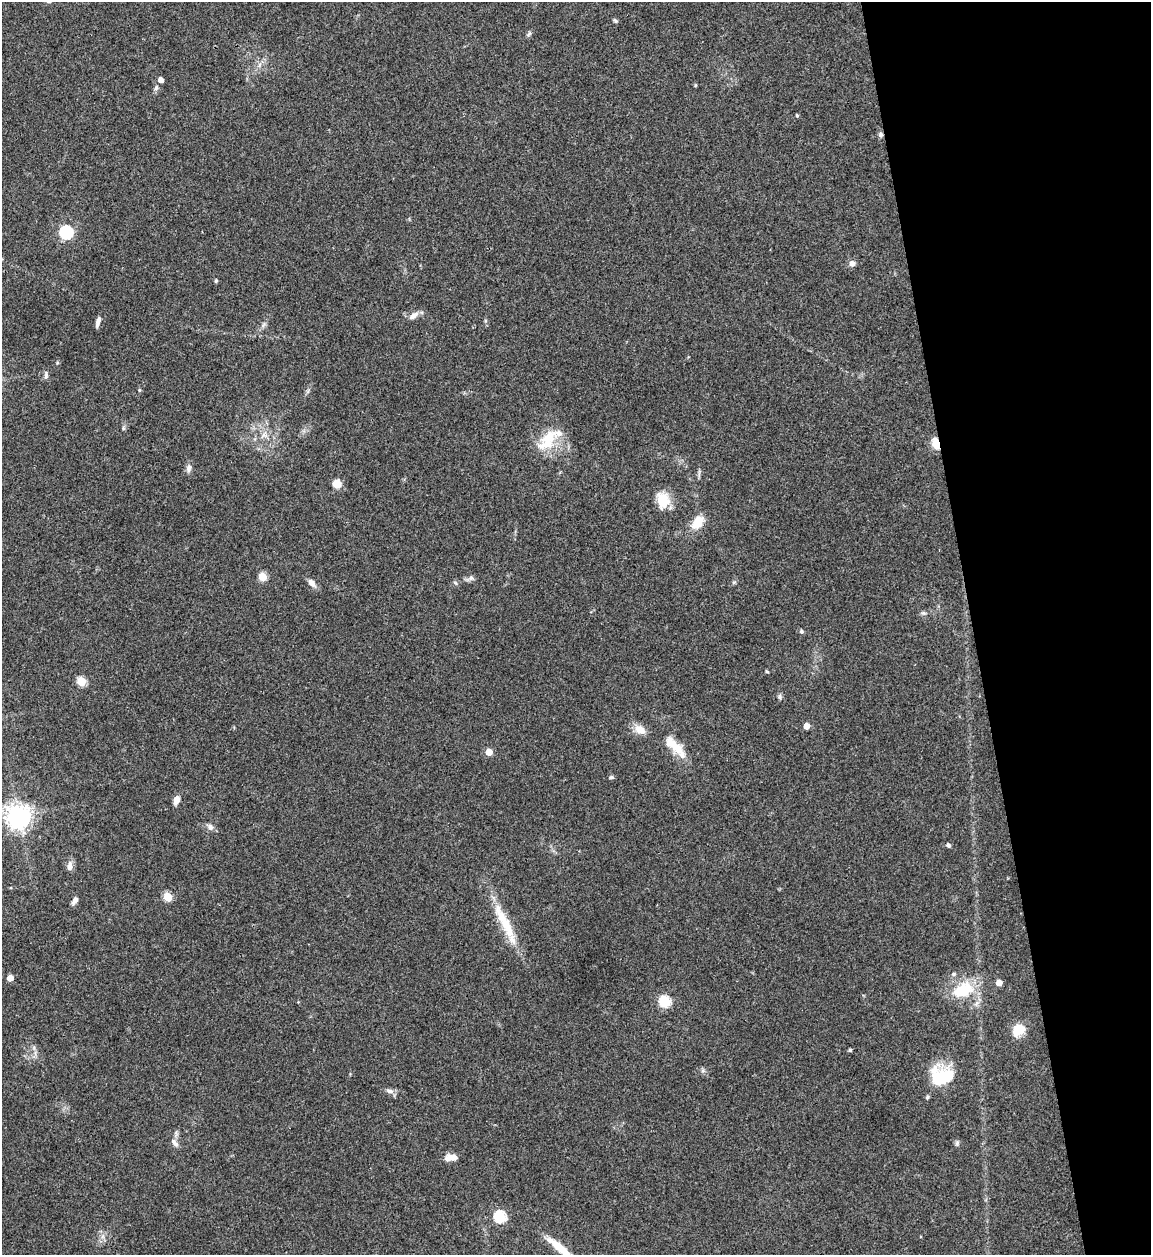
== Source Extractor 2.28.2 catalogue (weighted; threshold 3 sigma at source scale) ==
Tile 12 of 4 x 4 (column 4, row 3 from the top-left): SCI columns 3704-4852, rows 1253-2505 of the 4992 x 5013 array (HDU 1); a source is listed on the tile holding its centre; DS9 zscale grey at full resolution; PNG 1153 x 1257 px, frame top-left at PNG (2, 2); no overlay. Shown black and unused: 15% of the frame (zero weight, under 3 of 4 exposures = <1% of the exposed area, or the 3 px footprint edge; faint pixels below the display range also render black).
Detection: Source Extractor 2.28.2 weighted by HDU 2 'WHT'; one run over the whole footprint, this tile lists its part. Background 0.0521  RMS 0.0049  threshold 0.022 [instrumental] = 3 sigma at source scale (4.5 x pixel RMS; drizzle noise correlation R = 1.50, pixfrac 1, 0.05/0.05 arcsec/px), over >= 5 px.
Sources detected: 59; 2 inside a brighter listed object's ellipse — not listed separately; the other 57 listed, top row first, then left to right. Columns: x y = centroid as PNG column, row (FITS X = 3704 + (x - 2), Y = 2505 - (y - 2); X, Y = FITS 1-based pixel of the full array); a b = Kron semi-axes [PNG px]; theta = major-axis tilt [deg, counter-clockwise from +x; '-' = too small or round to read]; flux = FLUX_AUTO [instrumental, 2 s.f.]
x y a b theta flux
615 21 7 4 -48 0.76
529 34 8 4 38 0.86
259 65 7 4 71 1.1
161 80 5 4 - 3.3
156 88 7 5 69 1.1
797 115 4 3 - 0.69
880 135 7 6 - 1.1
66 232 6 6 - 72
852 263 7 7 - 2.2
216 281 4 4 - 0.77
413 316 13 7 36 2.8
98 322 11 4 74 2.3
46 375 11 5 -89 1.3
139 390 4 4 - 0.63
123 428 6 4 90 0.78
548 438 19 15 28 12
936 443 6 4 -74 25
189 468 11 7 82 1.9
337 483 9 8 - 5.3
663 500 19 15 -71 9.4
698 522 14 9 52 10
263 577 5 5 - 17
471 578 7 7 - 1.5
312 583 11 6 -49 2.9
924 613 7 5 -1 1
801 631 5 5 - 1
767 671 5 3 - 0.59
81 681 5 5 - 21
779 696 7 5 90 1
806 726 5 4 - 5.5
640 730 14 10 -29 5.5
675 746 35 10 -45 10
489 752 5 5 - 7.5
611 777 6 4 -11 0.9
176 800 11 7 70 3
19 816 8 7 - 450
210 827 10 7 -54 1.9
948 845 5 4 - 1.3
70 866 14 7 85 2.6
168 897 5 5 - 21
74 901 10 5 54 2.1
504 922 60 11 -63 17
954 974 6 5 - 0.83
10 978 5 4 - 5.1
999 983 5 4 - 6.4
963 990 26 16 27 19
665 1001 6 5 - 42
1018 1030 14 11 35 8.6
850 1050 4 4 - 0.68
941 1077 25 18 0 23
390 1091 11 6 -12 2
927 1097 6 4 68 0.7
175 1143 13 6 -47 2.2
957 1143 7 4 47 0.89
451 1157 14 7 2 4.3
500 1217 6 6 - 48
559 1247 36 8 -39 10
Overlapping masked pixels (flux is a lower limit): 2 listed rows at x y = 880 135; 936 443
Isophote crosses this tile's border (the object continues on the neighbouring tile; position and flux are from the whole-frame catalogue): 1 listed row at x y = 559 1247